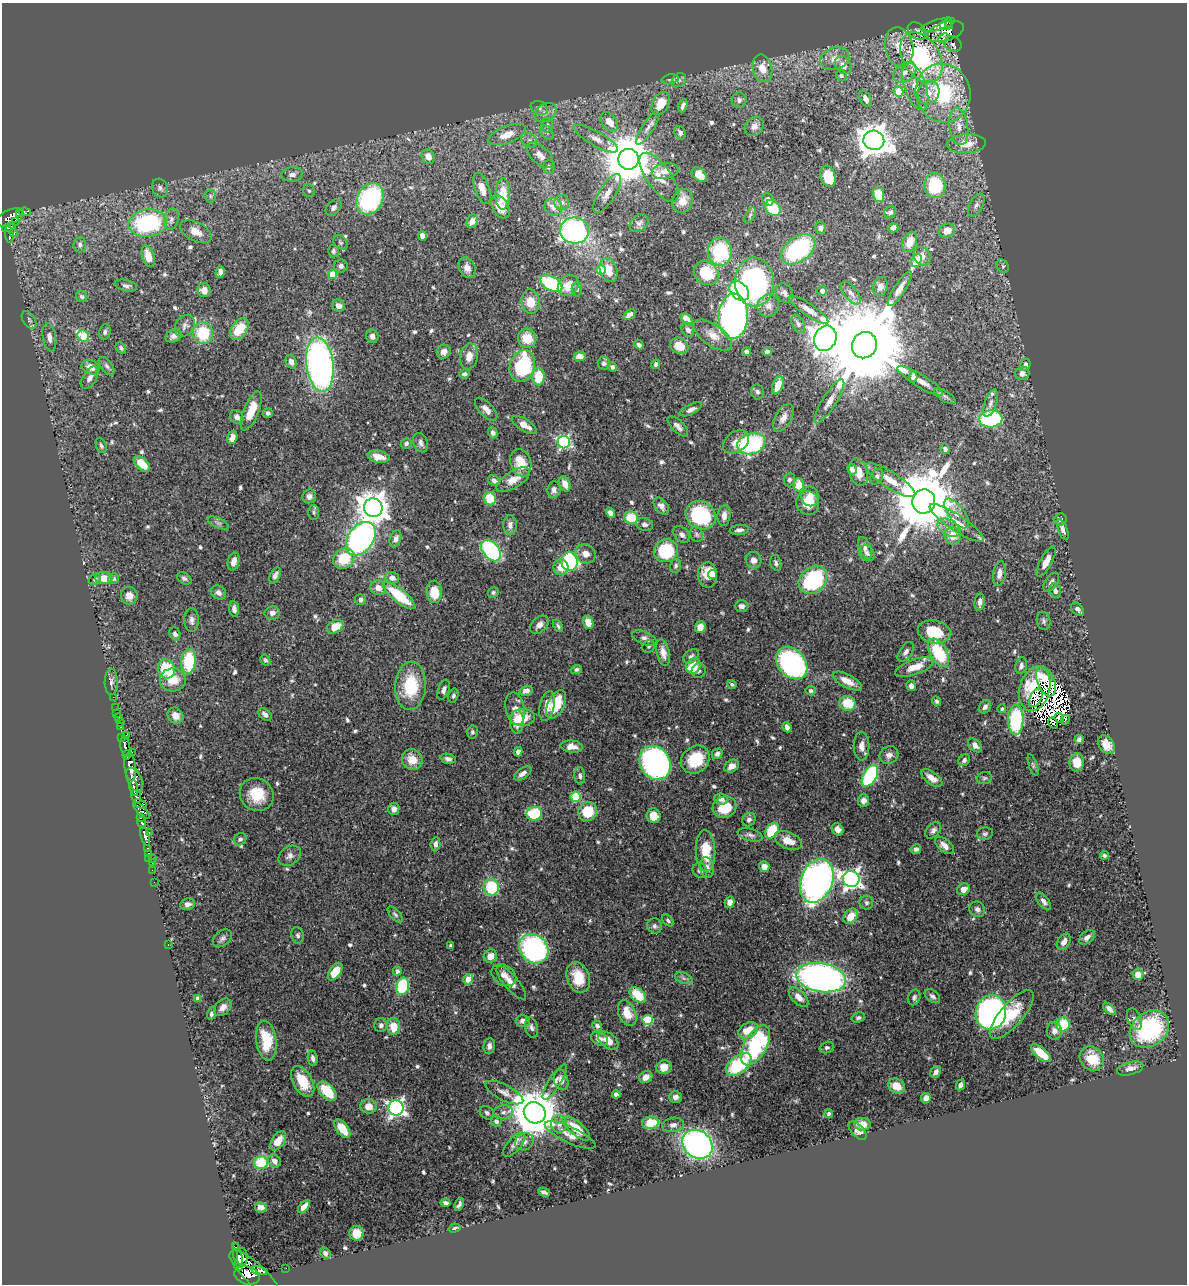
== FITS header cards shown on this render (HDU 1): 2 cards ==
NAXIS1  =                 1185
NAXIS2  =                 1282

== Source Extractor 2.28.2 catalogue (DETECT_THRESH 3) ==
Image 1185 x 1282 px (HDU 1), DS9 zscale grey, 1 PNG px = 1 image px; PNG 1189 x 1286 px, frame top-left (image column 1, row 1282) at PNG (2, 3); each listed source drawn as its Kron ellipse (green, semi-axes under 4 px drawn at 4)
Background 0.474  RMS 0.019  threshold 0.0561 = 3 sigma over >= 5 px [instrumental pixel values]
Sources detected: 649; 7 with non-positive FLUX_AUTO (blend fragments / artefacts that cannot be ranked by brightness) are neither listed nor drawn; of the other 642, the 500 brightest by FLUX_AUTO listed and drawn (142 fainter detections omitted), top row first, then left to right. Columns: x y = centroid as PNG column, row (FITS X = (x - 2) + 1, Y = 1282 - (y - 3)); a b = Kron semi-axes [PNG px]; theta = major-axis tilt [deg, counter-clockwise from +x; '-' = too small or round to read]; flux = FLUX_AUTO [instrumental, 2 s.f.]
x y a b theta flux
949 23 3 2 - 28
938 25 17 5 15 14
946 25 6 3 -4 25
917 31 10 7 -43 4.8
946 31 19 9 17 13
944 38 5 4 - 4.6
953 44 9 7 -32 4
899 47 20 14 -78 30
921 58 27 18 -58 210
835 59 15 11 17 15
843 65 10 7 -53 10
762 68 14 9 -77 18
905 72 13 8 36 10
841 75 5 5 - 2.8
670 79 8 5 13 3.1
679 80 7 6 - 4
915 86 25 11 -70 27
899 92 5 4 - 45
928 93 12 10 63 15
943 93 29 27 -73 150
865 99 9 5 -61 7
739 100 8 7 - 5.1
661 103 12 8 63 25
683 106 7 3 71 3.8
539 108 9 6 -22 4.2
545 113 12 8 32 8.5
609 122 11 7 -51 16
547 125 7 6 - 3.3
754 126 11 8 43 6.6
959 126 19 9 -82 17
648 128 19 6 58 7.9
547 132 8 5 -49 3.2
680 133 7 5 -65 4.3
507 135 19 8 21 18
596 139 24 7 -29 14
529 140 8 6 -32 4.8
874 140 10 9 - 1800
966 144 19 9 4 22
540 155 16 8 -44 10
428 156 7 6 - 12
629 159 10 10 - 6400
549 167 7 6 - 3
665 171 13 8 11 9.7
292 174 11 7 4 6.8
699 175 8 6 -45 15
828 176 11 7 -74 30
659 177 29 12 -54 19
935 185 13 10 -81 68
160 188 9 8 - 4.7
482 189 16 7 -71 15
309 191 7 5 -56 2.9
607 193 22 8 58 12
503 194 15 7 89 27
879 195 8 5 -72 29
210 196 6 6 - 2.8
370 199 16 13 60 170
768 200 6 5 - 6.3
682 201 12 10 73 12
562 203 7 7 - 5.3
976 205 12 6 62 6.3
501 207 12 8 -59 20
553 207 9 8 - 11
333 208 9 6 46 6.2
773 208 9 7 -48 39
25 212 6 4 -5 19
890 212 7 5 42 3.7
20 214 4 2 - 31
750 215 9 4 62 2.8
10 217 15 7 23 330
171 219 11 7 74 5.8
472 221 7 5 67 8.7
16 222 4 3 - 18
148 223 19 13 9 140
639 223 10 8 36 5.1
9 227 7 3 22 110
821 228 6 5 - 3.7
893 228 5 4 - 7.6
574 231 14 13 - 270
947 231 8 6 25 15
196 232 17 9 -27 13
14 233 4 3 - 13
9 235 8 3 -81 88
422 236 5 4 - 8.2
340 242 8 6 -45 2.6
910 242 10 7 69 18
80 245 7 6 - 4.8
798 249 19 12 37 140
333 251 6 5 - 3
720 252 14 12 -86 83
148 256 11 6 -71 17
922 256 10 8 -58 9.6
916 260 6 5 - 67
341 266 7 6 - 4.4
1003 266 7 5 -50 3.4
467 268 11 8 -64 7.9
601 270 5 4 - 27
609 270 12 8 -72 19
220 272 6 4 74 7.4
706 273 13 11 -38 52
333 274 4 4 - 31
754 282 24 19 -88 250
551 284 12 7 -29 100
126 286 11 5 -12 4.1
568 286 11 9 44 19
880 287 9 7 73 8.5
577 289 7 5 89 2.6
900 289 20 5 57 10
204 290 7 6 - 9
739 291 11 8 -48 97
822 291 5 5 - 3.7
784 293 10 8 -58 4.6
851 293 14 6 -51 6.9
82 296 6 5 - 2.8
530 301 12 9 -84 19
339 306 6 5 - 7
768 306 11 10 - 9.3
808 310 23 6 -34 11
629 315 6 4 37 5.6
733 316 23 14 88 430
687 319 7 4 -50 18
29 320 9 6 -57 3.3
798 324 10 6 -64 3.5
185 326 11 9 54 6
239 329 12 7 54 32
688 330 7 5 -58 5.3
105 332 8 5 76 3.4
203 333 11 10 - 54
713 335 22 10 -35 17
83 336 6 5 - 82
174 336 8 6 26 5.8
372 336 7 6 - 6.1
49 337 14 6 -81 7.6
527 338 10 9 - 25
825 338 13 11 68 1900
639 345 5 4 - 4
864 345 13 12 - 32000
679 346 9 7 -33 19
121 348 6 4 -51 3.4
767 351 5 4 - 3.8
444 352 7 6 - 8
746 352 4 3 - 2.8
469 356 13 9 78 12
580 356 6 5 - 12
291 362 7 5 -71 8.5
604 363 6 6 - 4.1
656 364 5 4 - 3.4
320 365 27 13 -83 540
1025 365 6 5 - 3.7
107 366 11 5 -53 4.2
522 366 16 12 70 110
90 367 9 7 -26 13
612 367 5 4 - 3.1
1022 373 7 6 - 6.7
464 374 5 4 - 3.7
538 377 9 6 89 38
913 377 5 4 - 3.8
90 378 12 6 59 7.8
920 381 26 6 -31 14
778 385 9 5 69 16
757 392 8 6 -72 3.4
945 396 12 5 -32 4
829 401 25 7 58 12
991 403 14 6 72 5.9
486 409 14 7 -47 7.9
691 409 12 5 25 5.4
251 411 21 7 68 24
268 413 5 5 - 2.8
237 417 7 6 - 5.2
783 418 15 8 61 9.6
991 419 11 8 4 140
524 425 14 6 -32 12
678 426 13 6 -45 5.9
493 433 6 4 -73 4.2
232 438 7 5 71 8.4
564 442 6 6 - 230
736 442 14 10 37 11
406 443 5 5 - 3.4
421 443 10 7 -68 4.9
751 444 14 10 16 150
101 445 8 5 -67 3.1
945 449 5 4 - 3.5
379 457 11 6 -10 15
521 463 14 10 -71 26
142 464 10 5 -44 23
852 469 5 4 - 5.3
859 472 14 9 -74 14
877 477 8 6 62 4.1
494 480 6 5 - 5.3
513 480 19 8 32 18
789 480 6 5 - 3.6
890 480 29 8 -32 22
565 484 8 5 -69 8.7
799 485 6 5 - 24
554 490 8 6 83 5.4
309 496 7 6 - 6.5
810 496 10 8 -80 11
490 499 7 6 - 33
924 502 12 11 - 13000
808 503 12 11 - 21
661 506 10 6 -52 6.3
373 508 9 9 - 2200
314 512 7 5 -88 2.9
610 513 5 4 - 6.4
956 513 18 8 -54 13
701 515 16 13 -31 120
724 516 10 6 84 8.5
631 518 7 6 - 37
1061 520 6 6 - 2.8
218 523 11 5 -25 3.7
957 523 32 8 -33 26
645 524 9 6 -15 4.1
510 525 9 6 89 6.1
949 528 12 8 -28 9.9
739 530 9 5 6 4.6
1063 530 11 4 -68 5.5
696 534 8 6 -66 2.7
682 535 9 6 -44 5.3
953 536 9 8 - 18
361 539 18 12 54 450
395 539 9 5 71 5.8
865 548 11 6 -68 6.2
491 551 12 8 -50 180
666 551 12 11 - 86
867 553 8 7 - 3.9
586 554 10 9 - 11
344 559 11 9 41 41
754 560 8 7 - 8
234 561 9 5 75 9
569 562 9 8 - 150
1046 562 17 6 62 13
776 563 8 5 -76 3.6
676 566 7 5 76 3
561 567 8 7 - 18
712 574 4 4 - 3.9
999 574 12 6 81 9.5
275 575 8 5 66 6.3
707 575 13 10 -87 21
104 578 8 6 -1 19
184 578 8 5 -32 3.6
392 578 7 5 -19 7.2
95 579 6 5 - 3.1
114 579 5 5 - 3.1
813 580 16 12 44 140
1051 582 11 6 57 5.1
378 588 8 7 - 10
1055 591 7 5 -73 5.6
434 592 11 7 -85 27
493 592 6 5 - 2.9
218 593 8 6 -32 5.3
129 596 9 8 - 10
399 596 19 6 -39 61
360 600 6 5 - 4.1
980 602 9 5 82 5.7
742 606 7 6 - 5
234 609 8 5 -83 6.3
1078 609 8 5 -53 6.1
272 613 7 6 - 7
192 620 12 7 90 6.1
1044 621 9 6 -78 3.8
588 622 7 5 -69 16
539 625 11 7 43 7.8
558 626 7 4 -61 2.6
335 627 8 6 29 20
700 627 6 5 - 8.7
934 632 16 11 -11 45
175 634 6 5 - 4
644 638 13 6 -23 5.7
649 646 6 6 - 2.6
906 652 11 6 55 5.9
663 653 14 6 -78 10
939 653 16 8 -61 69
691 656 9 6 37 4.4
265 660 6 4 -56 2.9
188 661 12 7 85 75
792 663 18 13 -49 340
693 666 8 7 - 35
1021 666 8 5 79 5.3
914 667 20 7 20 21
166 669 10 8 -68 60
576 669 5 4 - 3
699 671 7 7 - 3.8
173 680 13 11 3 22
847 681 16 6 -28 14
111 682 13 6 89 3.4
1046 682 15 8 -68 12
732 684 5 4 - 2.8
411 686 24 15 87 62
911 686 5 4 - 6.4
1035 689 23 15 74 35
444 690 10 5 71 5.7
526 691 7 5 17 5.4
811 691 5 4 - 3
453 696 7 5 73 3.3
113 697 2 2 - 5.5
1036 698 10 5 64 4.8
937 701 5 4 - 2.6
848 703 8 7 - 31
556 705 15 8 64 38
547 706 15 7 77 11
985 707 7 5 54 4.3
116 708 2 2 - 4.5
515 709 16 9 -78 10
1002 709 4 4 - 2.9
117 713 2 2 - 4
265 714 7 5 -45 5.6
175 716 8 7 - 9.7
522 717 12 8 1 27
118 718 4 3 - 33
1059 718 5 4 - 3.4
1016 720 15 7 89 110
1065 720 5 2 - 2.7
121 722 3 2 - 6
517 722 11 7 90 19
1053 723 6 3 -60 6.7
120 727 3 3 - 72
787 727 5 4 - 6.8
472 732 6 5 - 2.8
126 735 2 2 - 21
122 737 3 2 - 6.3
1079 739 4 4 - 3.9
975 745 8 5 -45 7.3
1106 745 10 7 -53 15
572 746 11 6 -7 11
861 746 14 8 -90 9.1
125 747 10 4 -79 450
132 752 2 2 - 26
518 752 5 4 - 5
717 754 5 5 - 3.8
127 755 5 3 - 280
889 755 10 8 31 7.4
448 759 8 5 -12 4.1
412 760 11 10 - 20
695 760 15 13 41 48
964 760 6 5 - 4
1077 762 9 7 87 18
655 763 18 15 -60 310
1033 765 11 4 -71 2.7
732 766 8 6 32 9.3
130 767 14 6 -83 1100
523 773 10 5 33 6.6
580 776 8 5 -84 3.8
870 776 12 7 61 130
932 778 12 6 -36 11
984 778 8 5 15 2.7
135 780 13 7 -64 630
134 788 7 3 -82 170
257 795 17 16 - 37
136 796 6 4 -71 190
576 797 5 5 - 62
721 799 7 5 -5 6.1
863 800 6 5 - 5.6
140 804 7 4 -24 110
725 807 12 10 24 38
394 809 6 5 - 5.2
142 811 10 4 -47 230
587 811 10 9 - 42
534 814 8 7 - 68
654 816 7 7 - 17
141 817 4 3 - 130
749 820 7 6 - 4.8
142 823 5 3 - 380
838 829 6 5 - 8
933 830 9 6 49 4.4
772 831 9 6 57 59
149 833 3 2 - 51
985 834 8 6 15 3.4
750 835 13 6 -15 4.8
145 836 10 4 -73 340
240 839 7 5 41 4
788 841 14 8 -23 16
435 844 7 5 86 4.9
944 845 11 6 -40 8.9
148 848 3 3 - 11
916 849 5 5 - 4.1
706 851 21 9 -87 37
148 853 3 3 - 18
1104 855 4 3 - 3.4
290 856 12 9 35 6.9
149 858 3 2 - 6.9
152 858 2 2 - 8.4
152 863 3 2 - 9.4
764 867 5 5 - 11
707 868 10 7 -79 7.7
152 870 2 2 - 5
700 870 8 7 - 4.2
851 879 8 8 - 580
817 881 23 15 69 550
154 882 2 2 - 5.5
491 887 8 7 - 61
964 889 7 5 32 10
1044 901 10 5 -53 5
730 902 6 5 - 8.2
866 903 7 6 - 3.2
188 904 7 5 12 5.2
977 909 8 7 - 4.6
395 914 10 5 -47 3.2
851 916 8 6 52 18
668 920 7 4 -48 2.8
655 926 8 7 - 4.2
298 935 8 6 -76 3.3
1087 937 9 6 37 6.5
222 938 11 7 39 4.9
1064 942 9 6 60 8.8
168 945 3 2 - 200
450 945 3 3 - 2.7
534 949 16 13 -46 270
490 956 7 6 - 12
397 971 4 4 - 4.5
335 972 10 5 57 26
1138 974 5 5 - 12
504 975 13 10 -33 9.6
578 978 15 11 -70 30
684 978 9 5 -20 3.9
821 978 25 14 -10 580
468 979 5 4 - 33
511 983 21 7 -49 9.2
403 986 9 6 76 94
638 995 10 6 -42 36
932 996 9 5 -38 4
799 997 12 6 -45 11
914 997 8 6 68 3.7
198 998 4 4 - 8
223 1007 10 7 46 7.9
1109 1009 7 4 -44 6.4
991 1012 17 15 76 630
212 1013 6 4 75 4.2
627 1013 13 8 -68 20
1012 1014 31 11 49 45
858 1018 7 5 19 3
1134 1019 11 6 -68 4.9
648 1020 5 5 - 65
523 1021 7 6 - 6.2
1063 1024 7 6 - 51
381 1025 7 6 - 4.4
393 1026 8 6 -82 22
597 1026 5 4 - 3.9
532 1027 11 6 -76 4.5
1149 1029 21 16 38 140
748 1030 10 7 29 21
1054 1031 9 7 -87 7.1
599 1039 9 6 -26 6.6
266 1041 20 10 -82 46
608 1041 11 7 -38 13
756 1045 22 11 61 150
489 1046 8 5 82 5
827 1047 7 5 18 3
1041 1053 12 5 -40 29
313 1058 8 5 -82 4.4
1092 1059 13 11 -45 30
739 1065 15 8 38 78
664 1067 8 7 - 17
1130 1068 13 6 16 7.2
936 1072 6 5 - 5.1
646 1077 7 5 35 9.1
561 1080 10 7 -76 7.8
303 1081 17 9 -60 36
555 1082 20 6 57 8.1
960 1085 5 4 - 5.3
897 1086 9 7 -30 15
327 1091 11 7 -47 46
504 1092 21 7 -27 10
616 1094 4 4 - 5.8
675 1097 6 6 - 5.9
926 1098 5 4 - 9.7
369 1106 8 7 - 13
396 1108 7 7 - 450
503 1112 10 7 5 5.6
487 1113 8 6 -40 4
535 1113 11 10 - 6100
829 1114 4 3 - 2.7
496 1121 5 5 - 5.6
650 1123 8 6 6 36
559 1124 8 8 - 7.7
862 1124 8 6 -3 14
673 1125 11 7 10 5.9
576 1128 17 6 -40 31
342 1129 11 6 -53 26
857 1131 11 6 -45 6
570 1135 28 8 -25 13
278 1141 11 6 55 15
524 1142 9 8 - 8
697 1144 16 13 -38 430
514 1145 15 7 49 7
274 1161 7 6 - 6.9
261 1162 7 6 - 43
544 1192 6 3 -25 3.7
445 1203 5 4 - 3.5
459 1204 6 3 64 3.5
261 1207 6 5 - 5
304 1207 8 4 47 9.8
454 1228 6 3 14 2.8
357 1233 7 7 - 15
235 1247 3 3 - 48
325 1253 6 5 - 3.1
238 1257 14 4 -79 860
242 1257 9 5 -88 720
286 1268 2 2 - 4.2
259 1270 8 4 -14 260
254 1273 32 10 -42 1300
247 1275 13 9 -18 1100
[142 fainter detections neither listed nor drawn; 7 non-positive-flux detections neither listed nor drawn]